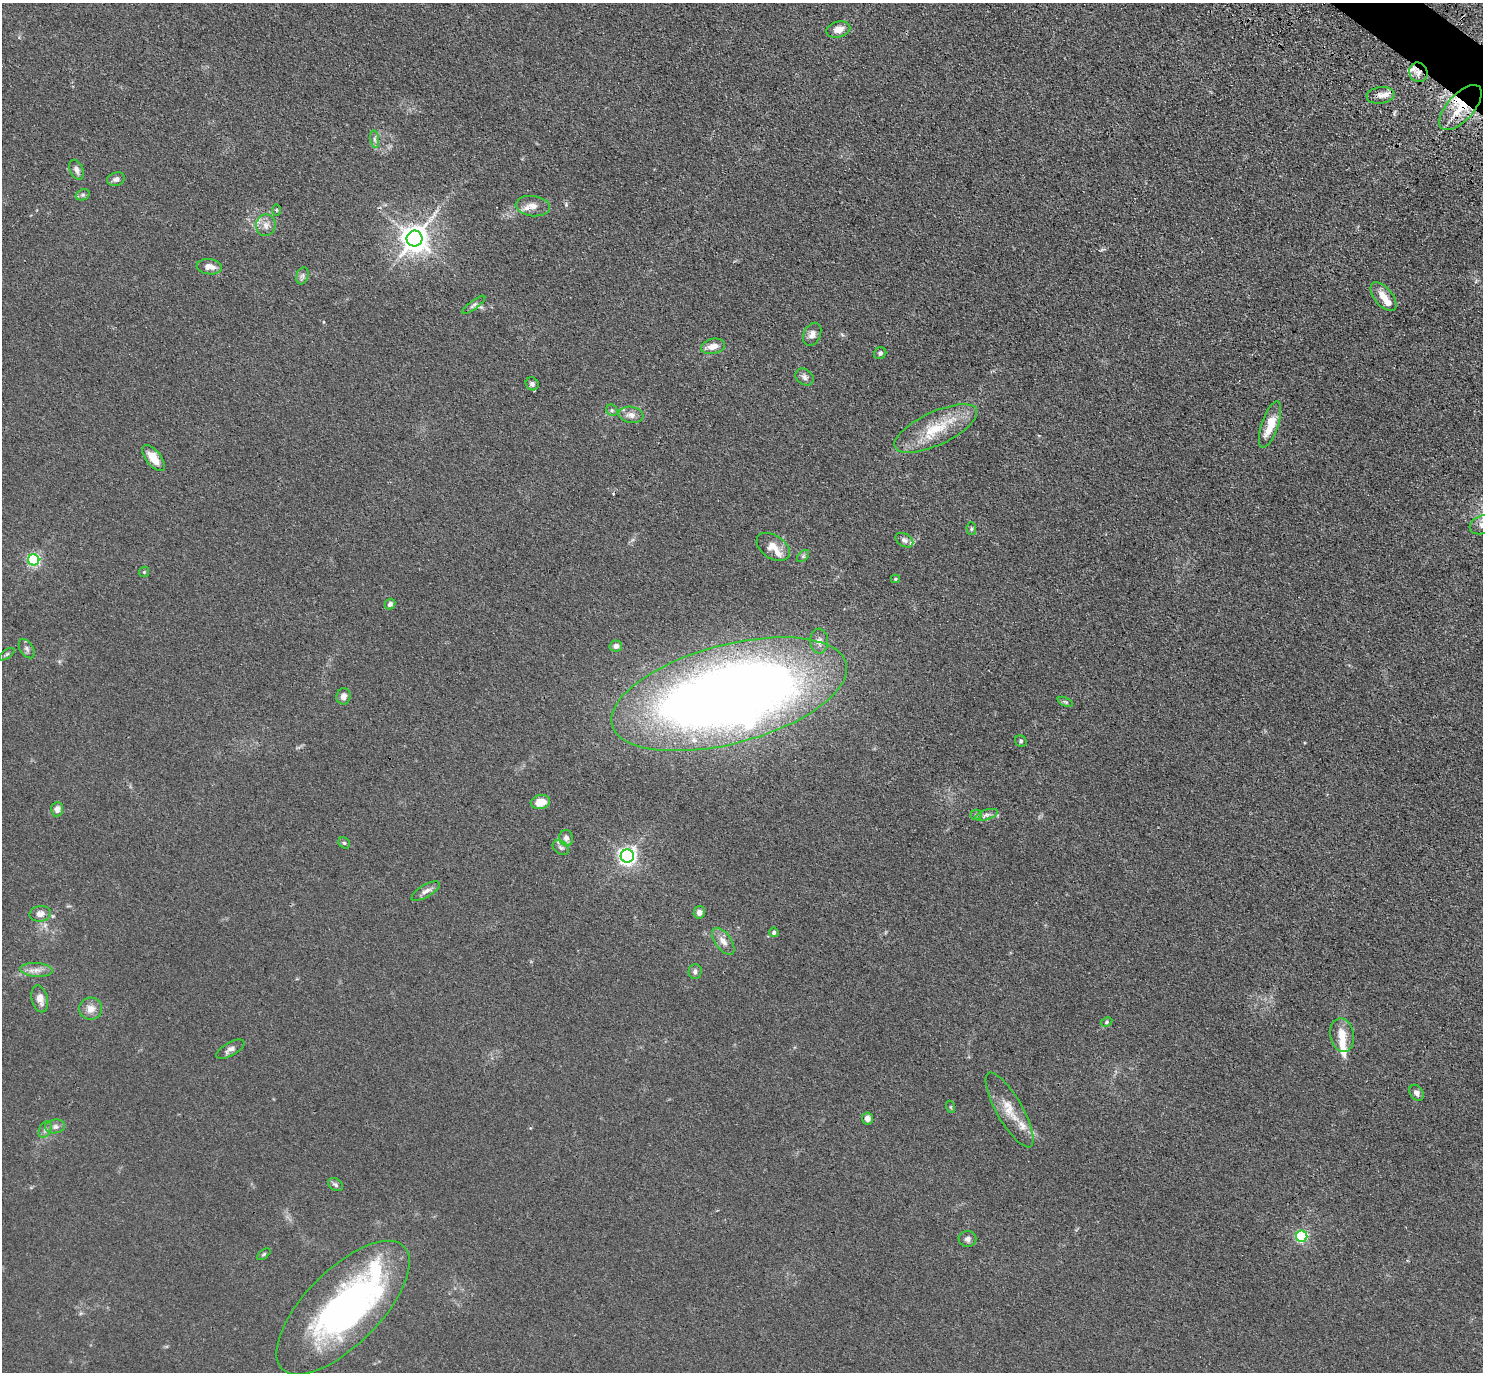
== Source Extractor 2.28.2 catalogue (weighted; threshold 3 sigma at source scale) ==
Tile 10 of 4 x 4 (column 2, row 3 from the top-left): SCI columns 1529-3009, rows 1724-3093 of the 6001 x 6022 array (HDU 1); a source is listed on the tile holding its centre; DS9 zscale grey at full resolution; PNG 1485 x 1374 px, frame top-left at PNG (2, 3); each listed source drawn as its Kron ellipse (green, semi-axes under 4 px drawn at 4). Shown black and unused: <1% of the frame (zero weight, under 3 of 4 exposures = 4% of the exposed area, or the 3 px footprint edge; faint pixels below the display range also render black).
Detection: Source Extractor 2.28.2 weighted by HDU 2 'WHT'; one run over the whole footprint, this tile lists its part. Background 0.0394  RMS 0.0046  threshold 0.0208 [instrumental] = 3 sigma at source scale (4.5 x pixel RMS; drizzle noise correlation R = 1.50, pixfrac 1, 0.05/0.05 arcsec/px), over >= 5 px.
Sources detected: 88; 4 inside a brighter object's white glare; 1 cosmic-ray / hot-pixel residue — neither listed nor drawn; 9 inside a brighter listed object's ellipse — not listed separately; the other 74 listed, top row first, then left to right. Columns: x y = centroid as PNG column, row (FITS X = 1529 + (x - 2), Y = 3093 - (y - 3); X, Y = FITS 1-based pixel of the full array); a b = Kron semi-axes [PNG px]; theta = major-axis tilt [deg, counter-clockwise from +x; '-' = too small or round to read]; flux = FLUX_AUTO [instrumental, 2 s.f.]
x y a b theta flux
838 30 12 8 14 4.2
1418 72 10 9 - 2.9
1381 95 14 8 7 3.3
1461 107 28 13 48 14
375 139 9 4 -81 1.2
76 170 10 6 -66 1.9
116 179 9 6 18 1.6
83 195 7 5 21 0.93
533 206 17 10 -7 4.3
276 210 5 3 - 0.54
266 225 11 9 79 3.1
415 239 8 8 - 560
209 267 12 7 -6 3.6
302 276 9 6 73 1.4
1383 297 17 9 -50 5.3
474 305 14 4 37 1.4
812 334 12 8 65 2.6
713 346 12 7 13 4.1
880 353 6 5 - 1.1
804 377 10 7 -37 1.8
532 384 7 6 - 1.2
612 410 6 5 - 0.83
631 415 12 8 -9 2.9
1270 425 24 8 71 9.8
936 428 45 16 25 19
153 458 15 7 -52 7
1482 525 13 9 21 3
971 529 6 5 - 0.77
904 540 9 6 -30 1.7
773 547 18 11 -33 5.8
803 556 7 4 45 0.84
34 560 5 5 - 78
144 572 6 4 46 0.58
895 579 4 4 - 0.58
390 604 6 5 - 1.6
819 641 12 9 -86 2.6
616 646 6 5 - 1.7
27 649 10 6 -57 1.4
7 654 9 4 35 0.85
729 694 121 49 15 660
343 696 8 7 - 2.4
1065 702 8 4 -24 0.86
1021 741 6 5 - 0.81
540 802 10 7 9 6.6
57 809 7 6 - 2.6
976 815 5 5 - 0.66
987 815 11 5 19 1.5
566 838 8 7 - 2.2
344 843 6 5 - 0.74
561 847 9 6 -35 1.5
627 856 6 6 - 190
426 891 16 6 30 2.5
699 912 6 5 - 2.3
40 914 10 8 10 2.7
774 932 5 4 - 1.2
723 941 15 8 -54 3.7
36 970 16 7 -4 3.3
695 971 7 6 - 1.5
40 999 14 8 -76 3.5
91 1009 11 11 - 4.1
1106 1022 6 4 29 0.75
1342 1035 17 12 -79 6.9
230 1049 16 6 29 2.2
1416 1093 9 6 -57 1.7
951 1107 6 4 -71 0.57
1010 1110 42 13 -60 9.9
867 1118 6 5 - 2.4
55 1126 10 7 8 1.8
45 1130 9 5 64 1.4
335 1185 8 6 -34 1.2
1302 1236 6 5 - 61
967 1239 9 8 - 1.6
264 1254 8 4 36 0.64
343 1308 86 37 45 130
Overlapping masked pixels (flux is a lower limit): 2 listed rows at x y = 1418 72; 1461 107
Isophote crosses this tile's border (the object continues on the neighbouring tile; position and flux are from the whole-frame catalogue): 1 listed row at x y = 1482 525